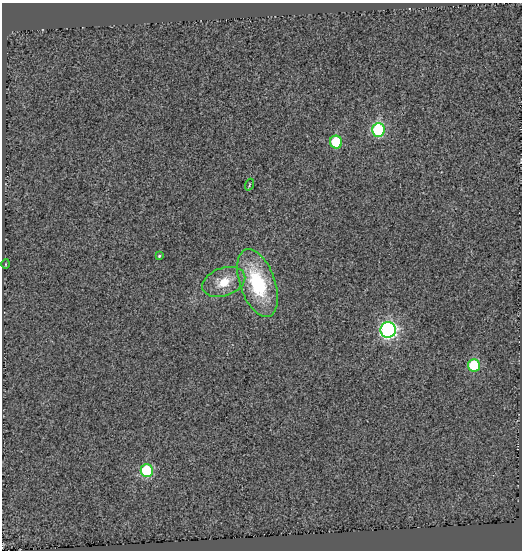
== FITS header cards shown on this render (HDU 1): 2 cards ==
NAXIS1  =                  520
NAXIS2  =                  548

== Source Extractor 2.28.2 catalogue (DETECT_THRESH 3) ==
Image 520 x 548 px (HDU 1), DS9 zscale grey, 1 PNG px = 1 image px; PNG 524 x 552 px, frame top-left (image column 1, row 548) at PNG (2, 3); each listed source drawn as its Kron ellipse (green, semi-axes under 4 px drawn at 4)
Background -6.28e-05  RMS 0.02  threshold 0.0591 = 3 sigma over >= 5 px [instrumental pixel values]
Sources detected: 10; all 10 listed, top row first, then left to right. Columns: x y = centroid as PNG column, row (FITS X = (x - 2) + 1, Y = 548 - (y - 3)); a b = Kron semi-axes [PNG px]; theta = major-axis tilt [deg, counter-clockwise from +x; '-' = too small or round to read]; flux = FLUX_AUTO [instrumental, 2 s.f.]
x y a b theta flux
378 130 7 6 - 150
336 142 6 6 - 68
249 185 6 3 69 1.5
159 256 4 4 - 1.8
6 264 5 3 - 1
224 282 22 14 20 32
257 283 35 17 -70 110
388 330 7 7 - 400
474 365 6 6 - 92
147 471 6 6 - 100